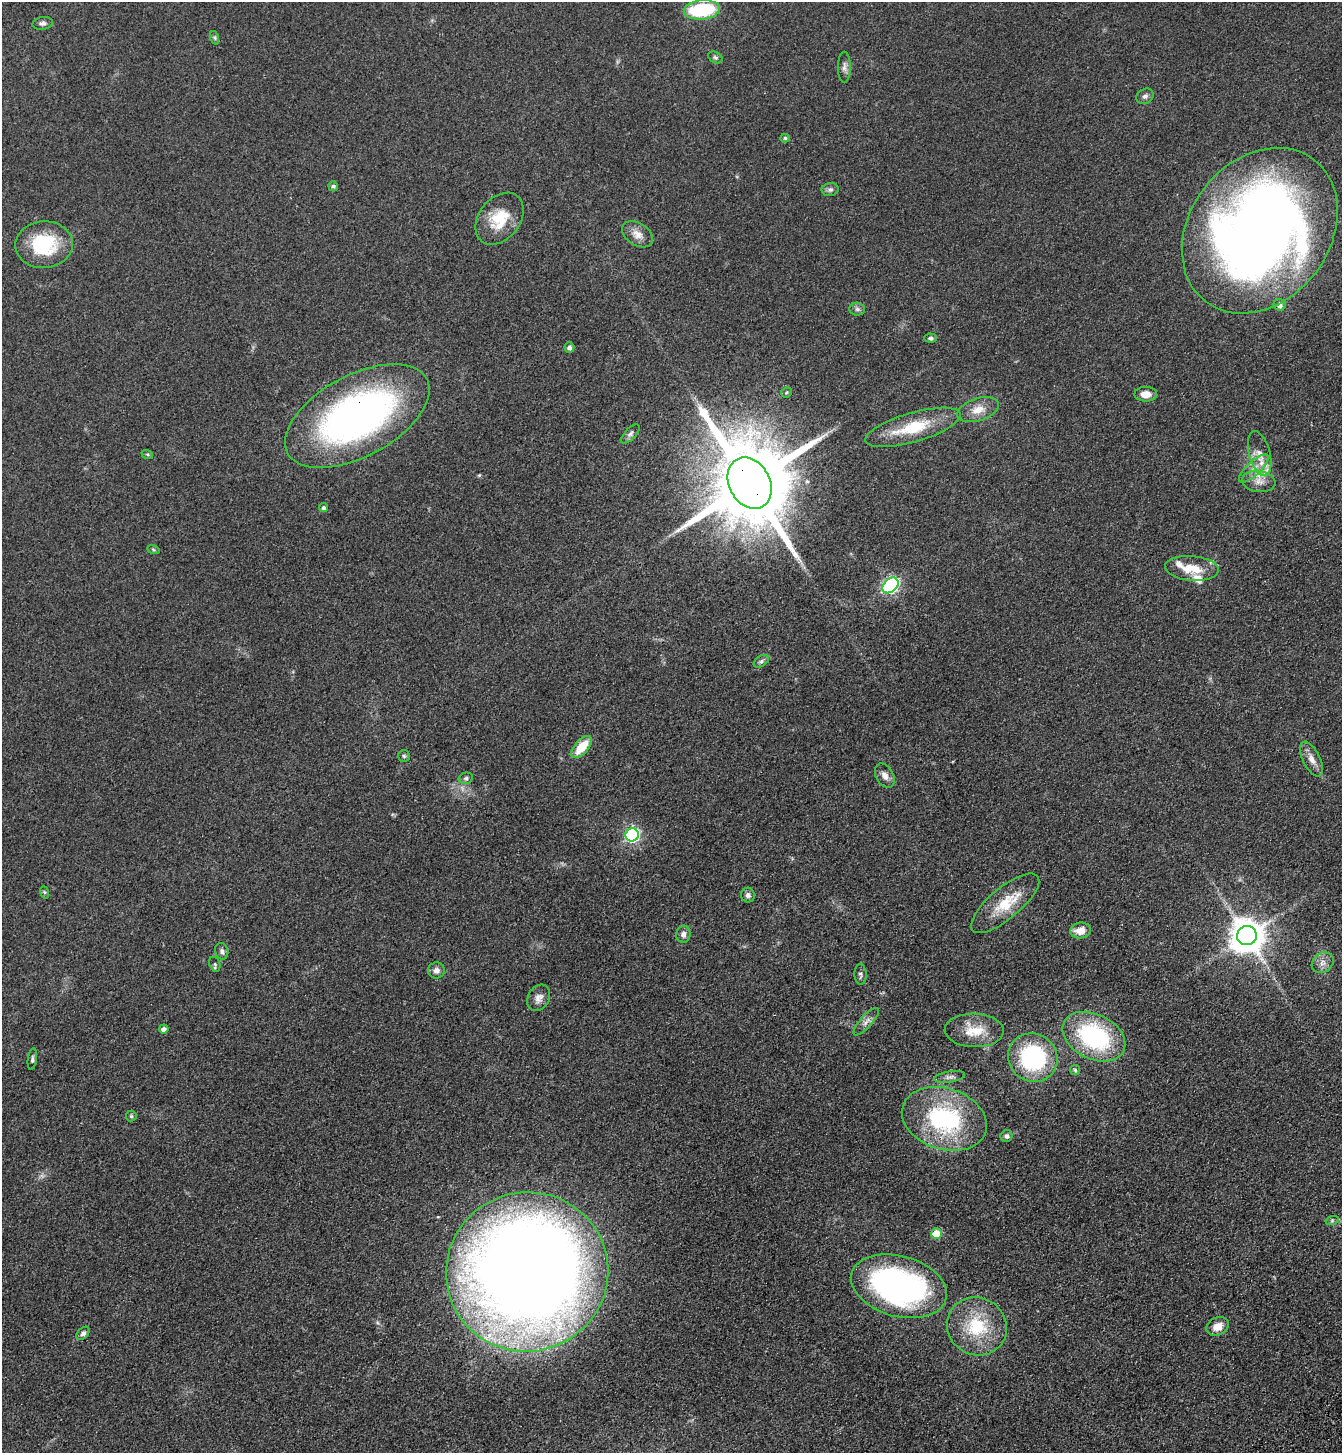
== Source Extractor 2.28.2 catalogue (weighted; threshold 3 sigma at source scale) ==
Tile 6 of 4 x 4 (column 2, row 2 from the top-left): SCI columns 1573-2912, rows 3008-4458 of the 5958 x 6014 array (HDU 1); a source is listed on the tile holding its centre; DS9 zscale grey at full resolution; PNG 1344 x 1455 px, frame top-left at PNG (2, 2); each listed source drawn as its Kron ellipse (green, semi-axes under 4 px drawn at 4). Shown black and unused: <1% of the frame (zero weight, under 3 of 4 exposures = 6% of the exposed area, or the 3 px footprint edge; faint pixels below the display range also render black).
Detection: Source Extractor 2.28.2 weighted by HDU 2 'WHT'; one run over the whole footprint, this tile lists its part. Background 0.118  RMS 0.0089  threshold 0.0402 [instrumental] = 3 sigma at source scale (4.5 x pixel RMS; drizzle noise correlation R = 1.50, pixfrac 1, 0.05/0.05 arcsec/px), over >= 5 px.
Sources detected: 72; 3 inside a brighter listed object's ellipse — not listed separately; the other 69 listed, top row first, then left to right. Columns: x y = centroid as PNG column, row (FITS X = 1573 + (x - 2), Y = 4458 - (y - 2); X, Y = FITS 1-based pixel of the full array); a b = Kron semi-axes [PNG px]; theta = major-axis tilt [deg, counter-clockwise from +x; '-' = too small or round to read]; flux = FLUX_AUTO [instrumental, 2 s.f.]
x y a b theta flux
702 10 18 9 5 58
43 23 10 6 10 2.8
215 38 7 4 -71 1.6
715 57 8 5 -30 1.7
844 67 15 6 -90 4.1
1145 96 9 7 29 3
785 138 4 4 - 1.4
333 186 5 5 - 2.1
830 190 8 6 9 2.6
500 219 29 20 52 30
1260 231 89 70 53 1000
638 234 17 11 -33 8.4
44 245 29 23 4 55
1280 305 6 5 - 3.9
857 309 8 6 -3 2.5
930 338 6 4 -4 1.8
569 347 5 5 - 3.1
786 392 5 5 - 1.4
1146 394 11 7 0 8.7
978 410 21 11 18 12
357 416 79 41 28 340
913 427 49 14 16 41
630 434 12 5 46 2.9
147 454 6 4 -18 1.2
1260 454 23 10 -75 12
1254 468 19 7 43 8.4
1259 481 16 10 -8 8.7
750 483 27 20 -62 15000
324 508 4 4 - 2.2
153 549 6 4 -20 1.3
1192 568 27 12 -4 20
890 585 9 6 43 240
761 661 8 5 32 2.2
582 747 13 7 49 21
404 756 6 6 - 1.7
1311 759 19 8 -64 7.6
885 776 13 8 -59 5.4
466 778 7 5 14 2.1
632 835 7 6 - 180
44 892 6 4 -71 1.2
748 895 7 7 - 2.9
1005 903 42 15 40 30
1081 930 10 8 9 10
683 934 8 7 - 4
1247 936 10 9 - 1900
222 951 8 6 -75 2.7
1323 963 12 9 38 5.8
215 964 7 5 -70 1.7
436 970 8 8 - 4.2
861 974 10 6 -88 2.7
539 998 14 10 60 6
866 1022 18 6 48 4.9
164 1029 5 4 - 4.1
974 1030 29 17 -2 21
1094 1037 33 22 -27 110
1033 1058 25 24 - 99
32 1059 11 4 83 2.1
1075 1070 5 5 - 1.3
950 1077 15 5 9 3.6
131 1116 5 5 - 1.3
944 1119 43 30 -18 110
1006 1136 6 5 - 2.5
1332 1221 6 4 20 1.4
936 1234 5 5 - 26
527 1272 81 79 19 1800
899 1286 49 30 -15 290
977 1326 30 28 -31 47
1218 1326 12 8 28 9.8
83 1333 7 5 45 2.9
Overlapping masked pixels (flux is a lower limit): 2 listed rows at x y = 357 416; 750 483